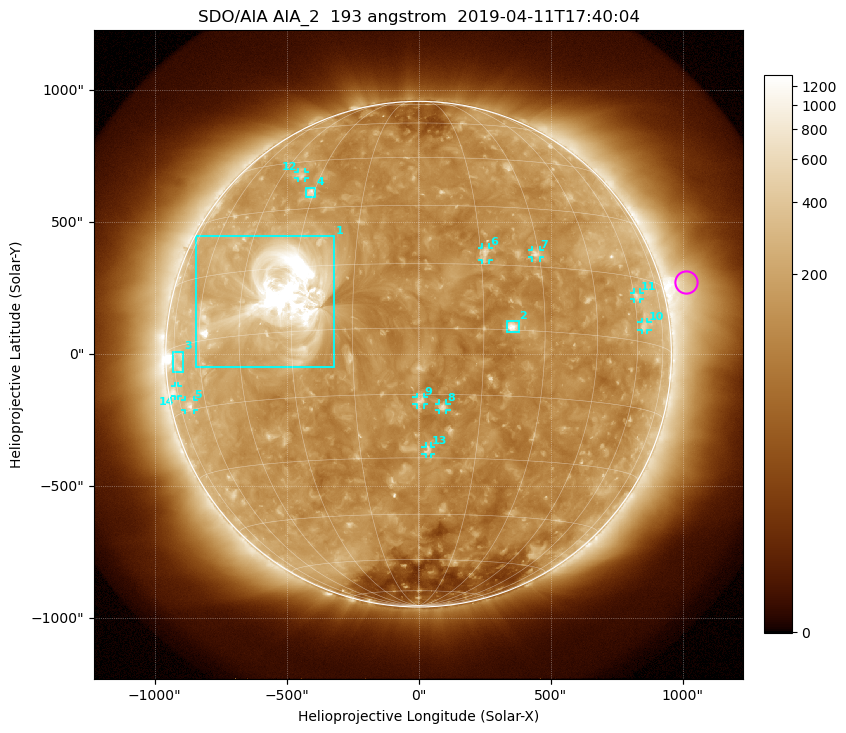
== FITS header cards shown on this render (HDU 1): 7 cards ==
TELESCOP= 'SDO/AIA'
INSTRUME= 'AIA_2'
WAVELNTH=                  193
WAVEUNIT= 'angstrom'
DATE-OBS= '2019-04-11T17:40:04.84'
CTYPE1  = 'HPLN-TAN'
CTYPE2  = 'HPLT-TAN'

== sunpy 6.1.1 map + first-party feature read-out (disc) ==
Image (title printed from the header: SDO/AIA AIA_2  193 angstrom  2019-04-11T17:40:04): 1024 x 1024 px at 2.4 arcsec/px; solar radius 958 arcsec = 399 px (full disc in frame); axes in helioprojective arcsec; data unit not stated in the header (colour bar unlabelled)
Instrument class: DISC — disc imager (sunpy class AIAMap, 193 A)
Bright regions (active regions / flare kernels): reference = the median radial profile (limb darkening/brightening removed); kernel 9 px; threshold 5 sigma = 215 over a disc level ~131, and >= 1.15x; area >= 12 px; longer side >= 10 px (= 24 arcsec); searched inside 0.97 R_sun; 14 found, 14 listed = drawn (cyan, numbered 1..; 10 of them under ~33 arcsec drawn as corner ticks so the feature stays visible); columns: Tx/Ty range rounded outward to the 5 arcsec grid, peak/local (2 s.f.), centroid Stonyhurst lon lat
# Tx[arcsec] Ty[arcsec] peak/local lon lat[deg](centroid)
1 -845..-320 -50..450 25 -33 +8
2 335..380 85..125 7.9 +22 +1
3 -930..-890 -70..10 2.9 -72 -3
4 -425..-390 595..630 4.8 -31 +35
5 -885..-850 -210..-175 3.7 -68 -14
6 240..270 355..405 3.7 +16 +18
7 430..460 365..395 4.2 +29 +18
8 80..105 -210..-185 4.6 +6 -18
9 -10..20 -190..-160 3.8 +1 -16
10 845..870 90..120 2.9 +63 +4
11 815..840 205..235 3 +61 +11
12 -455..-430 665..690 3.2 -37 +40
13 25..45 -380..-350 3.1 +2 -28
14 -925..-910 -160..-120 2.8 -76 -10
Off-limb structures (1.02-1.3 R_sun): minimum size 162 px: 4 found; the strongest spans PA ~260..325 deg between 1.02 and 1.3 R_sun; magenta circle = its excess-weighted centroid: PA ~285 deg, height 1.09 R_sun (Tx ~1010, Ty ~270 arcsec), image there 3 x the reference